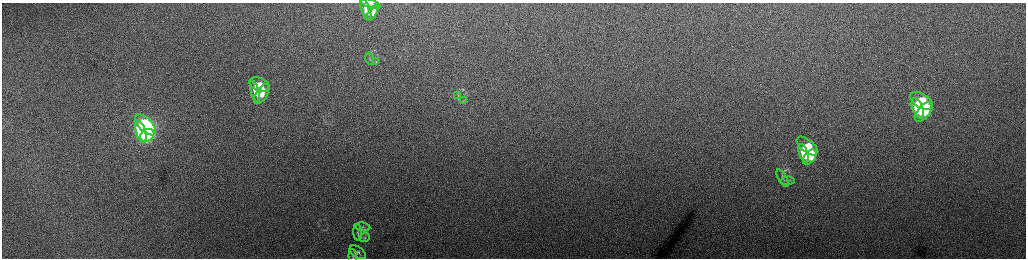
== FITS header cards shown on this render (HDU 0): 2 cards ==
NAXIS1  =                 2048 /fastest changing axis
NAXIS2  =                  512 /next to fastest changing axis

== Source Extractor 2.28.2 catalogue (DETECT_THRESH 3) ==
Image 2048 x 512 px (HDU 0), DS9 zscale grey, zoomed out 1/2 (1 PNG px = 2 x 2 image px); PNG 1028 x 260 px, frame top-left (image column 1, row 511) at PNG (2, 3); each listed source drawn as its Kron ellipse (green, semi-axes under 4 px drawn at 4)
Background 166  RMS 1.8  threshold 5.27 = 3 sigma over >= 5 px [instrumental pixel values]
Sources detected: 26; all 26 listed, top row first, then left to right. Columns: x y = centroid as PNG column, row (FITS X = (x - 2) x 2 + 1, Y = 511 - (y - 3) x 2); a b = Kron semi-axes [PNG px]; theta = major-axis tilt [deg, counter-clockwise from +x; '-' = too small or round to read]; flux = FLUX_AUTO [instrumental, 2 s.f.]
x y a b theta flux
370 4 10 4 -19 1600
366 10 11 4 -71 2500
372 13 9 4 60 2200
370 58 6 2 -75 350
376 61 3 3 - 230
260 85 11 6 -23 3500
255 91 11 4 -74 3000
262 94 11 5 58 3400
458 95 4 2 - 280
464 100 4 2 - 310
921 101 13 7 -32 19000
918 108 11 5 -71 17000
924 112 11 6 51 18000
145 125 13 6 -45 73000
141 132 11 5 -74 61000
147 135 7 6 - 50000
807 146 13 6 -39 10000
804 153 9 4 -70 8600
810 157 8 5 52 7500
782 178 10 3 -61 630
788 181 7 3 3 580
363 227 7 4 -11 760
358 232 8 4 -85 870
365 238 5 4 - 560
358 252 9 5 -37 840
353 256 7 3 -85 440
At the frame edge (FLAGS 8, measured only in part): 3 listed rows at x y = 370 4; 358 252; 353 256